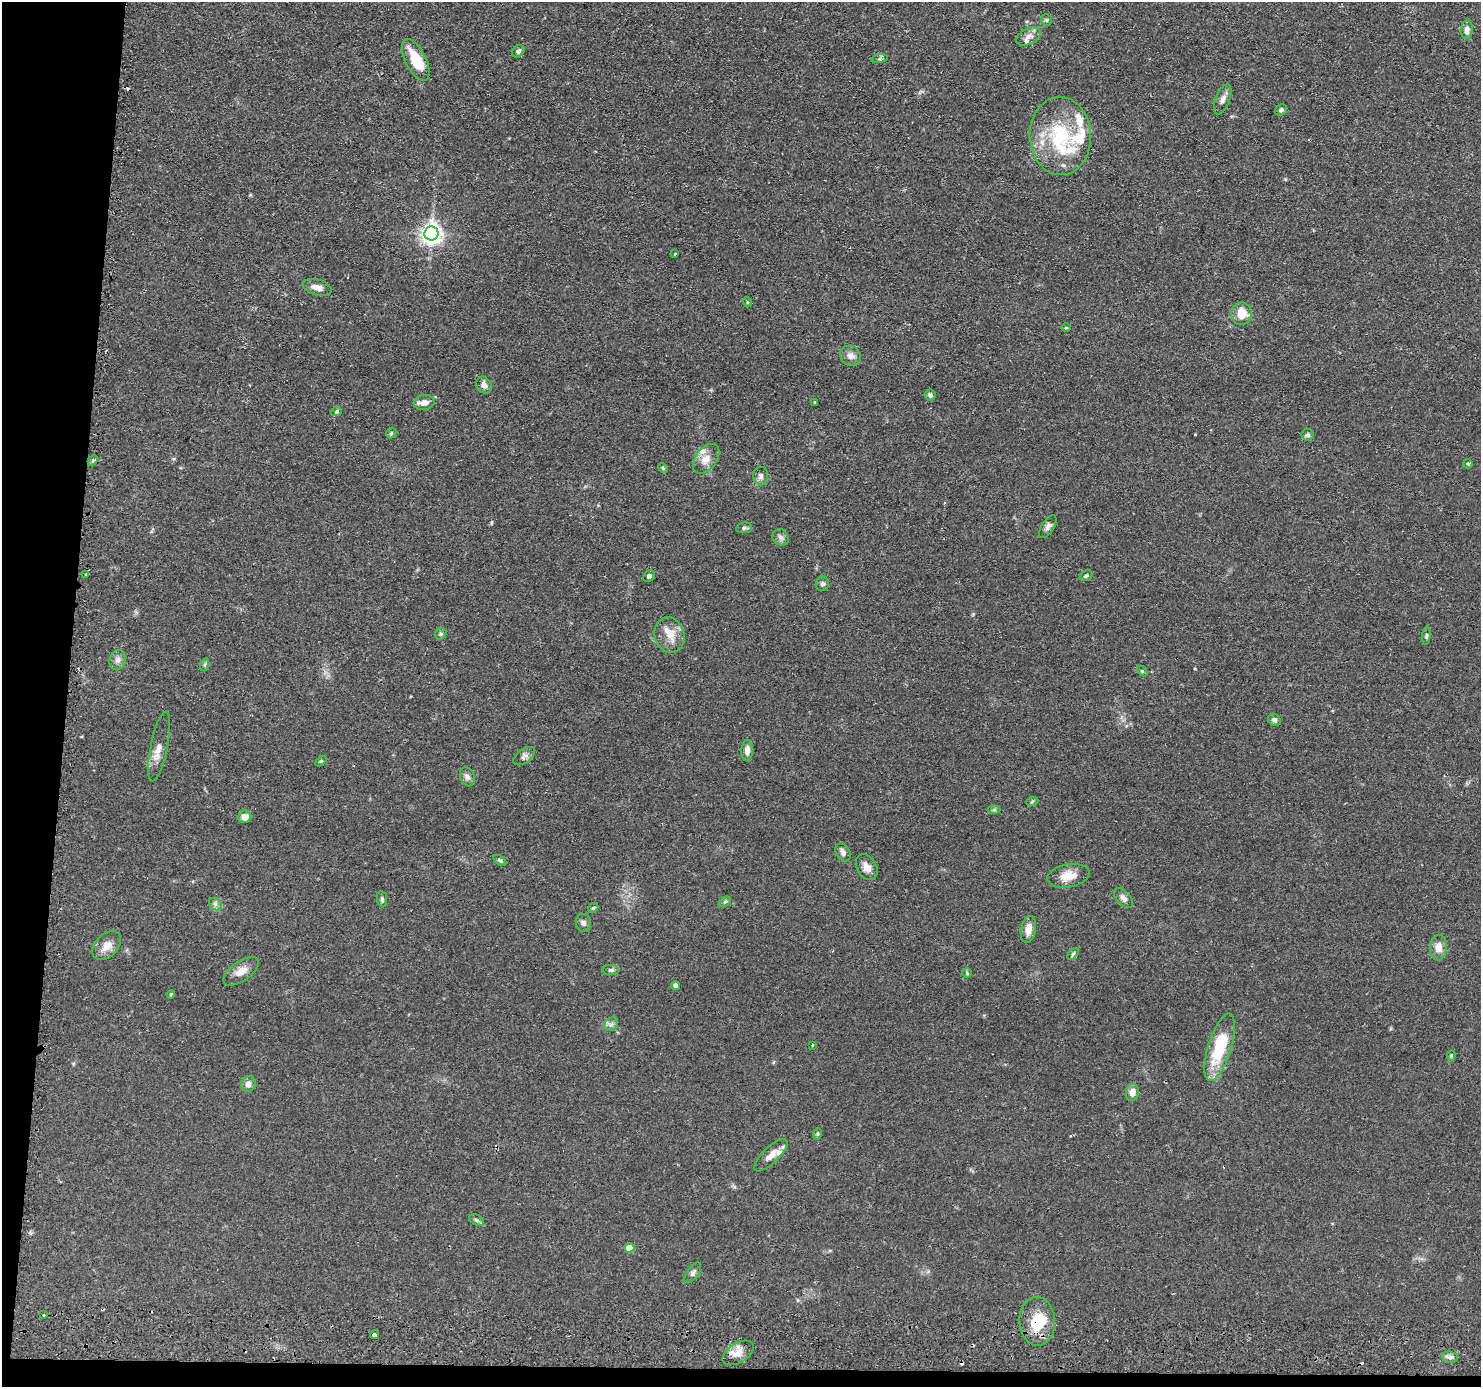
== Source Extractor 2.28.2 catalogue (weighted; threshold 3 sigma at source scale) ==
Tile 7 of 3 x 3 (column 1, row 3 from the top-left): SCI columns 69-1547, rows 266-1650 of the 4526 x 4586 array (HDU 1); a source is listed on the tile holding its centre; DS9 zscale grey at full resolution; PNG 1483 x 1389 px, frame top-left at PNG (2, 2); each listed source drawn as its Kron ellipse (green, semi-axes under 4 px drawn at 4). Shown black and unused: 6% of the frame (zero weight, under 2 of 3 exposures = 5% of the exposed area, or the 3 px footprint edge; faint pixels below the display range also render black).
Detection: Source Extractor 2.28.2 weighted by HDU 2 'WHT'; one run over the whole footprint, this tile lists its part. Background 0.0675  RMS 0.0058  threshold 0.0263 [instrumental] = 3 sigma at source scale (4.5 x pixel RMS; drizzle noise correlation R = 1.50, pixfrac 1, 0.05/0.05 arcsec/px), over >= 5 px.
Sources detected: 96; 3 cosmic-ray / hot-pixel residue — neither listed nor drawn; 8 inside a brighter listed object's ellipse — not listed separately; the other 85 listed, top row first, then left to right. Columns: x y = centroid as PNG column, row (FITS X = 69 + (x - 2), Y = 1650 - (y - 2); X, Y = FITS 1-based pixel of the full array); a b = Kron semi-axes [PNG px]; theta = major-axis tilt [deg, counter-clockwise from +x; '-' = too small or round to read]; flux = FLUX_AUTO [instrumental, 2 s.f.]
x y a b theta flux
1046 20 6 5 - 0.86
1467 29 9 6 83 3.2
1028 36 13 7 26 3.4
518 51 7 5 50 1.5
880 59 8 4 9 1.1
416 60 23 10 -64 16
1223 99 16 7 68 3
1281 110 6 5 - 1.4
1060 136 39 30 -87 44
431 233 7 7 - 350
675 254 3 2 - 0.46
317 287 15 8 -16 4.2
747 302 5 3 - 0.52
1242 314 11 10 - 10
1066 328 5 3 - 0.56
850 356 11 9 -32 2.9
484 385 9 7 -57 2.9
930 395 5 5 - 1.5
424 402 10 7 8 4.1
815 402 3 3 - 1.4
336 412 5 3 - 0.73
391 433 6 4 44 0.82
1308 435 6 6 - 1.3
706 459 17 10 52 5.9
93 460 6 4 45 0.84
1468 464 5 4 - 0.71
663 468 5 3 - 0.61
761 476 9 7 88 2
1048 527 13 6 57 2.2
744 528 8 5 10 1.2
781 537 8 7 - 2.1
86 575 3 3 - 1.3
649 576 6 5 - 1.4
1086 576 7 5 29 1
822 584 7 6 - 1.4
441 634 6 5 - 0.99
670 635 18 14 -72 8.6
1426 636 9 3 85 0.93
118 660 10 8 73 2.7
204 665 6 4 70 0.93
1142 671 6 4 -44 0.73
1274 720 6 5 - 1.6
159 746 35 8 78 6.1
747 750 10 6 87 3.1
524 756 12 6 37 2.3
321 761 6 4 44 0.68
467 777 10 7 -70 2.2
1032 802 6 4 21 0.77
994 810 6 4 1 0.79
245 817 7 6 - 3.9
843 852 10 6 -60 1.9
500 860 7 4 -36 1
867 867 14 9 -60 4.3
1068 876 21 11 10 8.3
1123 898 12 7 -48 2.2
382 899 8 5 -82 1.1
725 902 6 4 31 0.9
215 904 7 5 -45 1.6
593 908 6 4 42 0.72
583 923 9 7 -72 1.9
1028 929 13 7 78 5.5
107 946 17 11 46 5.7
1438 948 13 8 88 5.4
1073 954 7 4 45 0.91
611 970 8 5 0 1.2
241 971 20 10 35 5.6
967 973 5 5 - 0.71
676 986 4 4 - 4.3
171 994 4 3 - 0.51
611 1024 7 6 - 1.7
812 1045 4 2 - 0.44
1220 1047 35 11 73 30
1451 1055 5 4 - 0.77
248 1084 8 7 - 3.1
1132 1092 8 6 77 4.6
817 1134 6 4 71 0.74
771 1155 22 8 44 5.2
476 1220 8 5 -28 1.2
629 1248 5 4 - 11
693 1273 12 6 55 1.7
44 1315 3 3 - 0.55
1037 1321 24 18 -88 19
374 1335 4 4 - 2.8
738 1353 17 10 31 5.5
1450 1357 8 5 -6 1.7
Overlapping masked pixels (flux is a lower limit): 1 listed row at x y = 1037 1321